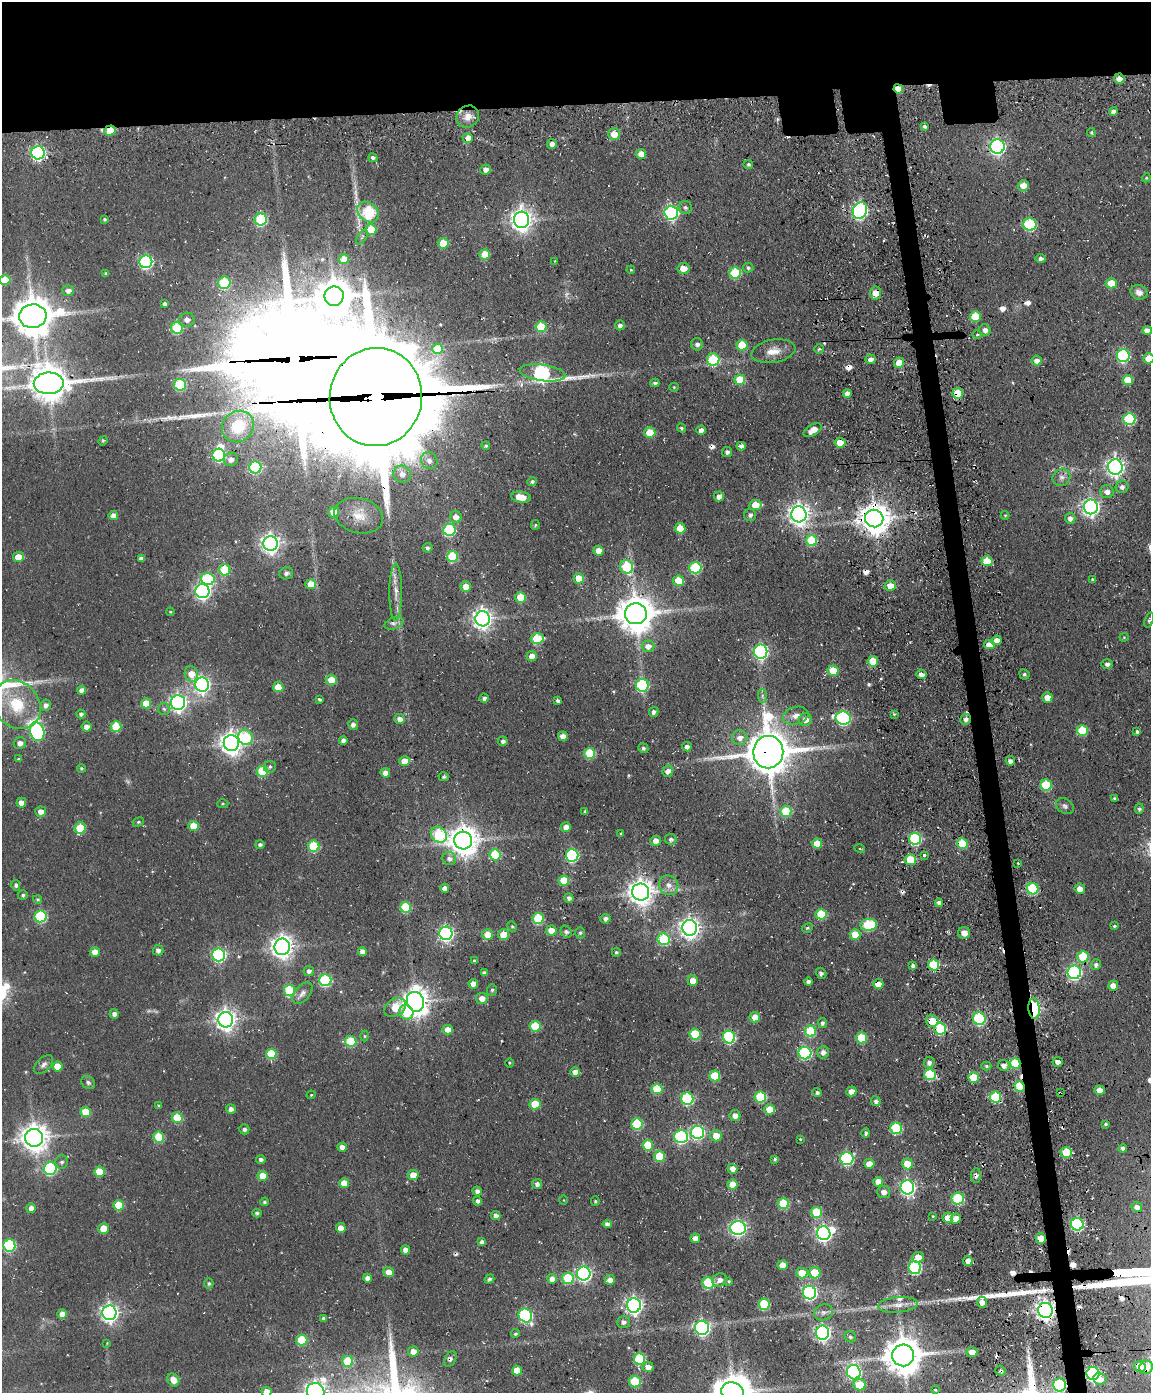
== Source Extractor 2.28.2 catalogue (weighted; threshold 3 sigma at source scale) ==
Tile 2 of 4 x 3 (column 2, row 1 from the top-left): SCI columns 1263-2411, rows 3043-4433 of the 4820 x 4802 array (HDU 1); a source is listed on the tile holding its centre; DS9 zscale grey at full resolution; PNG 1153 x 1395 px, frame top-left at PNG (2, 2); each listed source drawn as its Kron ellipse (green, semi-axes under 4 px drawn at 4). Shown black and unused: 10% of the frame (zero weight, under 3 of 4 exposures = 11% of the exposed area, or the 3 px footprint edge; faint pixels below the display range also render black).
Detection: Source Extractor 2.28.2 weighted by HDU 2 'WHT'; one run over the whole footprint, this tile lists its part. Background 0.0634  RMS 0.0094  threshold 0.0423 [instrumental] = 3 sigma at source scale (4.5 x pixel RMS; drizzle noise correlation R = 1.50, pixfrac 1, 0.05/0.05 arcsec/px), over >= 5 px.
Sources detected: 497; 3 too faint to see at this stretch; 4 inside a brighter object's white glare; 25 cosmic-ray / hot-pixel residue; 5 long thin detections or spike segments (spike, bleed or trail) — neither listed nor drawn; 1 inside a brighter listed object's ellipse — not listed separately; the other 459 listed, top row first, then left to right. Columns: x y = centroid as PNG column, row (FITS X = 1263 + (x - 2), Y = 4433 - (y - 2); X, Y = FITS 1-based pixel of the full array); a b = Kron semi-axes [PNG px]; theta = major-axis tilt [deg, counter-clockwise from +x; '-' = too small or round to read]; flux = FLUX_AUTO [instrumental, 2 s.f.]
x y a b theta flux
1119 79 5 5 - 6.3
898 89 5 4 - 15
1113 111 4 4 - 3.8
468 117 12 10 38 9.7
925 126 4 3 - 1.9
110 130 6 5 - 21
1091 132 4 4 - 1.2
614 134 6 6 - 13
468 138 5 5 - 6.4
552 144 5 5 - 3.3
997 147 7 7 - 250
38 153 6 6 - 180
641 154 5 5 - 10
373 158 5 4 - 2.3
748 165 5 4 - 2
486 170 5 5 - 5.1
1146 178 4 3 - 0.9
1023 185 5 5 - 11
685 207 6 6 - 2.4
860 211 8 7 - 210
368 212 12 9 -41 98
671 213 7 6 - 190
104 219 3 3 - 1.3
261 219 6 6 - 83
522 220 8 7 - 680
1030 224 6 6 - 91
371 229 5 5 - 30
362 237 8 3 58 1.5
443 243 5 5 - 20
485 254 5 5 - 17
344 259 5 5 - 15
1041 259 5 4 - 2.5
555 261 4 2 - 0.65
146 262 6 6 - 140
683 268 6 5 - 10
748 268 5 4 - 2
631 270 4 3 - 0.88
106 273 3 3 - 1.6
735 273 6 5 - 48
5 280 5 5 - 18
224 283 6 6 - 66
1111 283 5 5 - 17
68 291 6 5 - 4.9
1139 292 9 7 -19 5.5
876 293 6 5 - 11
334 296 10 9 - 1800
165 304 4 4 - 2.6
33 316 14 11 6 2700
975 316 5 5 - 26
187 320 8 7 - 5.2
620 325 5 5 - 3.2
541 327 5 5 - 30
177 328 6 5 - 52
985 330 6 5 - 4.7
1147 331 5 4 - 6.9
977 335 5 3 - 0.94
697 344 6 6 - 3.5
742 345 5 5 - 30
437 349 5 5 - 17
819 349 4 4 - 1.6
773 351 22 11 10 12
1123 356 6 6 - 120
1149 358 5 5 - 15
713 359 6 6 - 57
870 359 5 4 - 5.4
1037 361 5 5 - 4.7
899 363 5 5 - 15
543 373 23 8 -8 200
740 380 5 5 - 28
1128 380 5 5 - 17
49 383 15 11 1 2100
655 383 4 4 - 2.5
180 385 6 6 - 60
674 387 4 4 - 1
847 393 4 4 - 4.4
958 393 5 5 - 30
376 397 49 46 80 28000
1129 419 6 6 - 87
238 426 16 15 - 36
682 428 5 4 - 1.9
701 430 5 4 - 4.8
813 430 10 5 31 10
650 433 6 5 - 21
103 441 5 4 - 1.1
840 443 5 5 - 14
486 446 4 4 - 1.5
741 446 4 4 - 4.5
727 452 5 5 - 2.9
219 455 6 6 - 96
231 459 7 6 - 4.7
429 461 9 8 - 5.4
255 467 6 6 - 85
1115 467 8 7 - 400
402 474 9 8 - 6.3
1061 477 9 8 - 4.5
532 481 5 4 - 2.1
1122 487 6 6 - 3.4
1107 492 7 6 - 6.2
719 496 5 5 - 5
521 497 9 5 -9 12
755 505 6 5 - 19
1091 507 7 7 - 360
333 512 5 5 - 18
799 514 8 7 - 600
113 515 5 4 - 6.7
750 515 6 6 - 2.8
1005 515 4 4 - 0.93
359 516 24 17 -14 21
456 517 6 5 - 7.4
1070 518 5 5 - 4.5
874 519 9 9 - 1500
535 525 5 4 - 1.3
680 528 5 5 - 19
449 530 6 6 - 84
812 541 5 5 - 45
271 544 7 7 - 460
428 548 5 5 - 2.3
599 551 5 5 - 11
452 556 5 5 - 50
18 557 5 5 - 17
141 558 4 4 - 3.2
987 561 5 5 - 30
627 567 7 6 - 51
695 568 6 6 - 68
225 570 5 5 - 41
286 573 7 6 - 2.6
579 578 5 5 - 19
208 579 7 6 - 75
1092 579 4 3 - 0.98
678 581 5 5 - 22
311 584 5 5 - 15
466 586 5 5 - 11
890 586 5 5 - 12
202 591 7 7 - 280
396 592 28 6 90 9.7
521 597 5 5 - 26
170 612 4 4 - 0.99
636 614 11 10 - 2300
483 619 7 7 - 510
1149 620 8 4 73 1.7
394 623 10 5 20 3.1
1124 637 4 4 - 0.95
537 639 6 5 - 41
996 640 5 4 - 8.3
989 645 5 4 - 11
648 646 6 6 - 7.3
761 652 7 6 - 200
532 656 5 5 - 7.2
873 661 5 5 - 26
1107 664 6 5 - 2.6
833 671 5 5 - 21
191 674 8 6 -69 12
921 674 5 4 - 4.6
1024 674 5 5 - 1.9
331 680 5 5 - 13
202 685 7 7 - 320
642 685 6 6 - 98
278 687 5 5 - 16
82 690 4 4 - 4.4
762 696 7 4 -89 2
1047 697 5 5 - 8.7
484 698 4 4 - 3.1
319 699 4 3 - 1.6
558 701 4 3 - 1.9
178 702 7 7 - 340
146 703 5 5 - 17
17 705 26 22 -49 40
46 705 5 5 - 4
164 709 6 6 - 2.3
654 712 5 4 - 2.9
81 714 4 4 - 2.7
894 714 4 4 - 1
796 716 13 8 14 6.7
843 718 8 6 -13 140
399 719 5 5 - 5
966 719 5 5 - 4.5
805 720 6 6 - 7.9
353 725 5 5 - 3
116 726 5 5 - 34
87 727 5 5 - 5.1
1082 731 5 5 - 35
37 732 9 7 -70 160
1137 732 4 3 - 2
563 736 5 4 - 8.1
246 737 8 7 - 51
740 738 7 7 - 6
343 741 4 4 - 4.2
503 741 5 4 - 3.1
20 743 6 6 - 5.1
231 743 8 7 - 730
687 747 5 4 - 4.8
643 748 5 4 - 1.9
768 752 16 15 - 3500
590 753 5 5 - 46
19 759 4 3 - 1.5
404 761 5 5 - 12
1010 761 5 4 - 3.5
270 767 6 6 - 2.2
81 768 4 4 - 1.5
262 771 5 5 - 43
668 771 6 5 - 4.5
385 773 5 5 - 6.1
444 777 5 4 - 1.5
1046 785 6 5 - 43
1115 798 4 3 - 2.2
21 803 5 5 - 5.8
223 804 5 4 - 1.3
1065 806 10 7 -32 3
1139 809 5 4 - 1.6
786 811 5 5 - 43
41 812 5 5 - 6.3
585 812 4 3 - 2.1
138 822 6 4 23 1.3
194 826 5 5 - 17
566 827 5 5 - 7.1
80 828 5 5 - 37
621 834 4 3 - 1.3
439 835 8 7 - 80
671 839 6 5 - 2.5
915 839 6 6 - 100
463 840 9 9 - 1400
656 841 5 5 - 7.7
817 844 5 5 - 16
962 844 5 5 - 35
260 845 4 4 - 2.4
314 846 5 5 - 50
860 849 5 3 - 0.96
495 855 5 5 - 42
572 855 6 6 - 120
924 855 3 3 - 3.2
449 859 7 6 - 3.8
910 860 5 5 - 26
1018 863 2 2 - 0.69
564 881 5 5 - 27
16 885 5 4 - 2.5
669 885 10 9 - 7.2
445 888 4 4 - 4.5
1033 889 6 5 - 73
1080 889 5 5 - 7
641 892 8 8 - 990
23 895 5 5 - 1.8
569 898 5 4 - 3.3
38 899 4 4 - 1.5
939 903 4 4 - 4.6
405 907 5 5 - 45
821 914 5 5 - 35
41 916 6 6 - 93
538 919 5 5 - 49
605 919 5 4 - 3.3
869 925 8 5 6 66
512 926 5 4 - 1.4
1114 926 4 3 - 1.2
690 928 7 7 - 530
807 928 5 4 - 1.6
551 931 5 5 - 12
566 932 6 5 - 2
446 933 6 6 - 240
580 933 6 5 - 1.5
964 933 6 6 - 6.7
488 935 5 5 - 15
504 935 5 5 - 23
855 935 5 5 - 20
664 939 6 6 - 63
282 947 8 7 - 710
158 950 5 5 - 3.3
95 952 5 5 - 8
362 952 4 4 - 5.3
616 952 4 4 - 1.4
219 955 6 6 - 140
1083 957 5 5 - 41
474 961 4 3 - 1.8
934 965 5 5 - 54
1096 965 5 5 - 2.6
913 966 4 4 - 3.3
309 971 5 5 - 3.4
1074 972 7 6 - 180
484 973 4 4 - 2.9
821 973 6 5 - 2.2
325 980 6 6 - 89
693 981 5 5 - 9.7
809 982 4 4 - 2.9
473 984 5 5 - 9.8
878 984 5 5 - 13
1113 986 5 5 - 7
289 990 6 5 - 54
492 990 6 5 - 1.9
302 993 13 7 49 4.7
482 998 6 5 - 7.5
415 1002 10 8 -70 1100
395 1008 12 8 32 17
1034 1009 10 5 -86 65
406 1012 7 6 - 24
114 1014 4 4 - 3.3
755 1017 5 5 - 9.6
979 1019 6 6 - 81
226 1020 7 7 - 600
932 1021 6 6 - 20
822 1023 5 4 - 2.3
535 1026 5 5 - 34
940 1029 6 6 - 72
448 1030 5 5 - 10
810 1031 5 5 - 47
695 1034 5 5 - 43
364 1036 5 3 - 1.1
729 1037 6 6 - 110
861 1038 5 5 - 34
351 1041 6 5 - 44
823 1052 6 6 - 4.4
805 1053 6 6 - 120
271 1054 5 5 - 40
929 1062 6 5 - 3.5
1058 1062 5 5 - 3.7
509 1063 5 3 - 0.98
1015 1063 5 5 - 38
44 1064 11 6 44 3.6
1004 1065 6 5 - 4.5
57 1066 5 5 - 13
986 1066 5 4 - 1.7
575 1072 5 4 - 7.5
930 1074 5 5 - 66
715 1076 5 5 - 39
973 1077 5 5 - 24
88 1082 7 6 - 2.5
1020 1087 5 5 - 36
657 1089 5 5 - 34
1100 1090 5 4 - 7.7
851 1091 5 5 - 6.8
817 1093 4 4 - 2.3
1060 1093 3 2 - 1.1
311 1095 4 3 - 0.94
760 1097 5 5 - 52
996 1097 6 5 - 53
687 1099 6 6 - 93
876 1101 5 4 - 3
535 1104 5 5 - 26
159 1105 4 4 - 1.4
231 1109 5 5 - 3.8
770 1109 5 5 - 15
86 1112 5 5 - 24
735 1115 5 5 - 5.7
177 1118 5 5 - 31
637 1124 5 5 - 50
1106 1124 4 3 - 1.4
896 1128 6 6 - 67
244 1129 5 5 - 3
698 1132 6 6 - 150
866 1133 5 4 - 2.3
716 1136 5 5 - 13
159 1137 5 5 - 38
681 1137 7 6 - 120
34 1138 9 9 - 1200
800 1139 3 3 - 0.75
648 1145 5 5 - 29
342 1147 4 4 - 6.5
1123 1148 4 4 - 3
1066 1153 6 5 - 39
659 1156 5 5 - 32
847 1158 6 6 - 130
261 1159 5 4 - 2.8
775 1159 4 3 - 1.4
62 1162 6 6 - 2.6
869 1164 5 5 - 12
907 1164 5 5 - 16
50 1169 6 6 - 100
733 1169 5 4 - 7.3
99 1172 5 5 - 21
413 1175 5 5 - 11
976 1175 7 5 87 2.9
263 1176 5 5 - 17
878 1182 5 5 - 9.9
344 1183 5 5 - 12
537 1184 5 5 - 4.1
732 1184 5 5 - 16
907 1187 7 6 - 250
477 1191 5 4 - 3.6
884 1192 6 6 - 5.3
958 1199 6 6 - 69
564 1200 4 3 - 0.75
478 1201 4 4 - 3
595 1201 5 4 - 1.2
264 1202 4 4 - 1.6
783 1204 5 5 - 47
119 1205 5 5 - 25
1137 1207 5 5 - 5
31 1208 5 5 - 6.6
816 1212 5 5 - 36
257 1213 4 4 - 1.6
496 1216 5 4 - 4.9
933 1216 3 3 - 0.87
948 1218 5 5 - 9
956 1218 5 4 - 7.2
607 1224 4 4 - 3.8
1077 1224 6 6 - 130
103 1228 5 5 - 17
341 1228 5 5 - 9.1
738 1228 8 7 - 260
824 1233 7 6 - 290
695 1238 4 4 - 6.2
1041 1238 5 5 - 12
482 1242 4 4 - 4
9 1245 6 6 - 88
406 1250 4 4 - 7
918 1257 6 5 - 10
968 1261 5 4 - 7.1
783 1265 5 5 - 11
915 1268 6 6 - 110
389 1272 5 5 - 8.5
584 1273 7 6 - 230
802 1273 5 5 - 23
815 1273 6 5 - 30
367 1278 4 4 - 5.4
568 1278 6 5 - 48
489 1279 5 4 - 2
552 1279 5 5 - 6.2
610 1280 5 5 - 5.5
719 1280 7 6 - 4.6
729 1281 4 3 - 1.1
209 1283 5 5 - 1.9
708 1283 6 5 - 66
809 1293 7 6 - 180
982 1302 6 5 - 5.4
764 1304 5 5 - 56
634 1305 7 7 - 340
898 1305 20 8 5 9.1
1045 1310 7 7 - 480
824 1312 9 8 - 4.1
109 1313 7 7 - 400
62 1314 5 5 - 7
525 1315 7 6 - 130
323 1318 3 3 - 1.5
623 1322 6 6 - 3.2
702 1328 7 7 - 230
823 1333 7 6 - 280
515 1334 4 4 - 1.5
850 1337 6 5 - 1.8
302 1340 5 5 - 44
107 1343 4 4 - 0.73
413 1351 5 5 - 8.4
972 1352 5 5 - 9.3
903 1355 11 11 - 2200
450 1359 8 5 62 2.6
640 1359 6 5 - 59
348 1361 5 5 - 38
1140 1366 6 5 - 12
648 1367 6 5 - 6.5
1146 1367 7 6 - 11
517 1370 5 5 - 14
1001 1371 5 5 - 2
854 1372 7 7 - 200
1093 1373 6 6 - 170
1100 1379 6 5 - 8.1
173 1380 7 5 -57 9.7
635 1382 6 5 - 39
860 1385 6 5 - 21
1060 1385 6 6 - 78
935 1390 3 3 - 0.97
267 1392 5 5 - 12
316 1392 9 8 - 560
733 1392 12 9 -26 2000
Overlapping masked pixels (flux is a lower limit): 34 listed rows (the first 20) at x y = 1119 79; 898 89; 110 130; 38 153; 876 293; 543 373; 49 383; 958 393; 376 397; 1091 507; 874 519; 989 645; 966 719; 768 752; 463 840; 934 965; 1034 1009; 979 1019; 932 1021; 940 1029
Isophote crosses this tile's border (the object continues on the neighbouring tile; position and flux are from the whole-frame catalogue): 7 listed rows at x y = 5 280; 33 316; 1149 358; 1146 1367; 267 1392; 316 1392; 733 1392